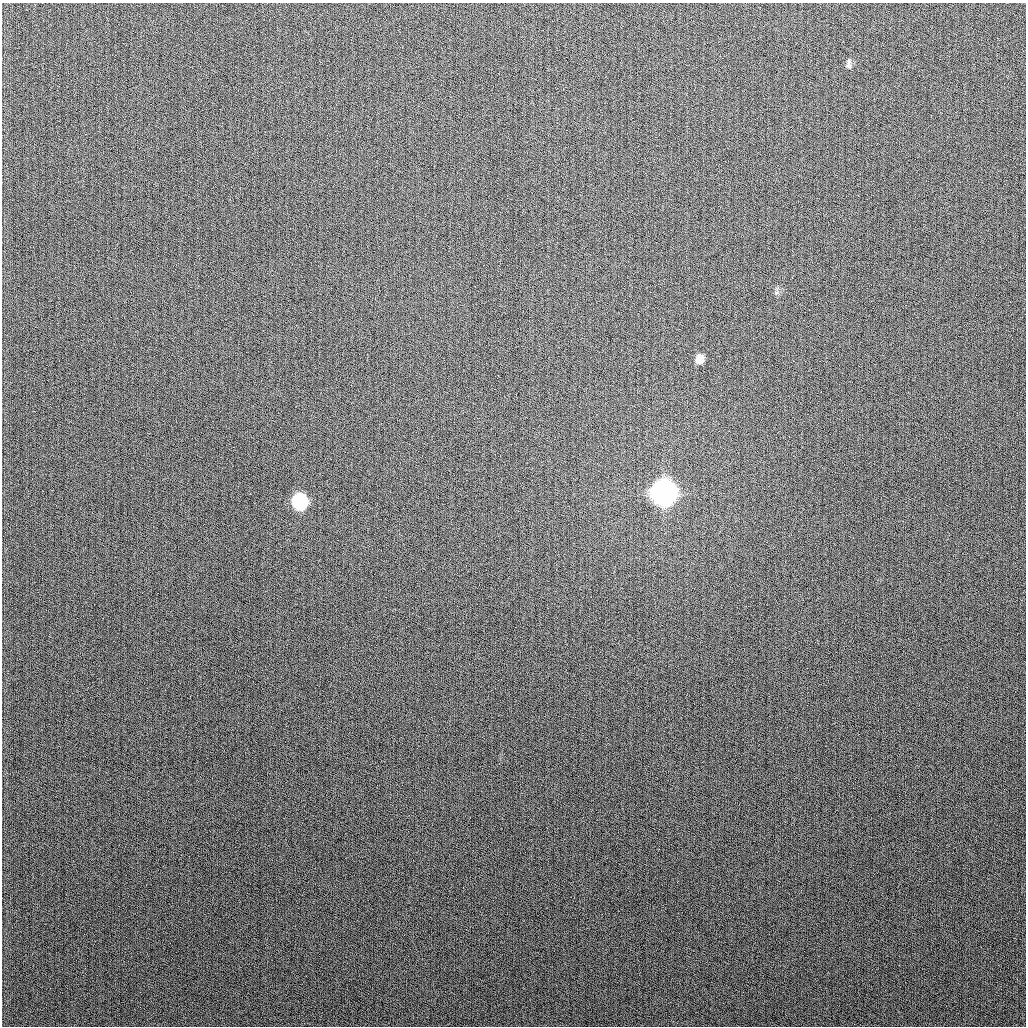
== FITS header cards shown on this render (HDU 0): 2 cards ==
NAXIS1  =                 1024
NAXIS2  =                 1024

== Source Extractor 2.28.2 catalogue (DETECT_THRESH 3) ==
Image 1024 x 1024 px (HDU 0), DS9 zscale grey, 1 PNG px = 1 image px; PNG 1028 x 1028 px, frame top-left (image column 1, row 1024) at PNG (2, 3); no overlay
Background 265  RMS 10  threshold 31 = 3 sigma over >= 5 px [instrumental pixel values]
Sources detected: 5; all 5 listed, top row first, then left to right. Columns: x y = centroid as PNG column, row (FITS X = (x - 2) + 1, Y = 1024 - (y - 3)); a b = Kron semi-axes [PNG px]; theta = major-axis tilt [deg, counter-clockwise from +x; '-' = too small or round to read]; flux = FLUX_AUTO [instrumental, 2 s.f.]
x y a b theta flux
849 64 13 6 89 2500
776 293 6 5 - 1400
699 359 11 9 82 5400
664 493 12 11 - 770000
300 502 11 10 - 86000